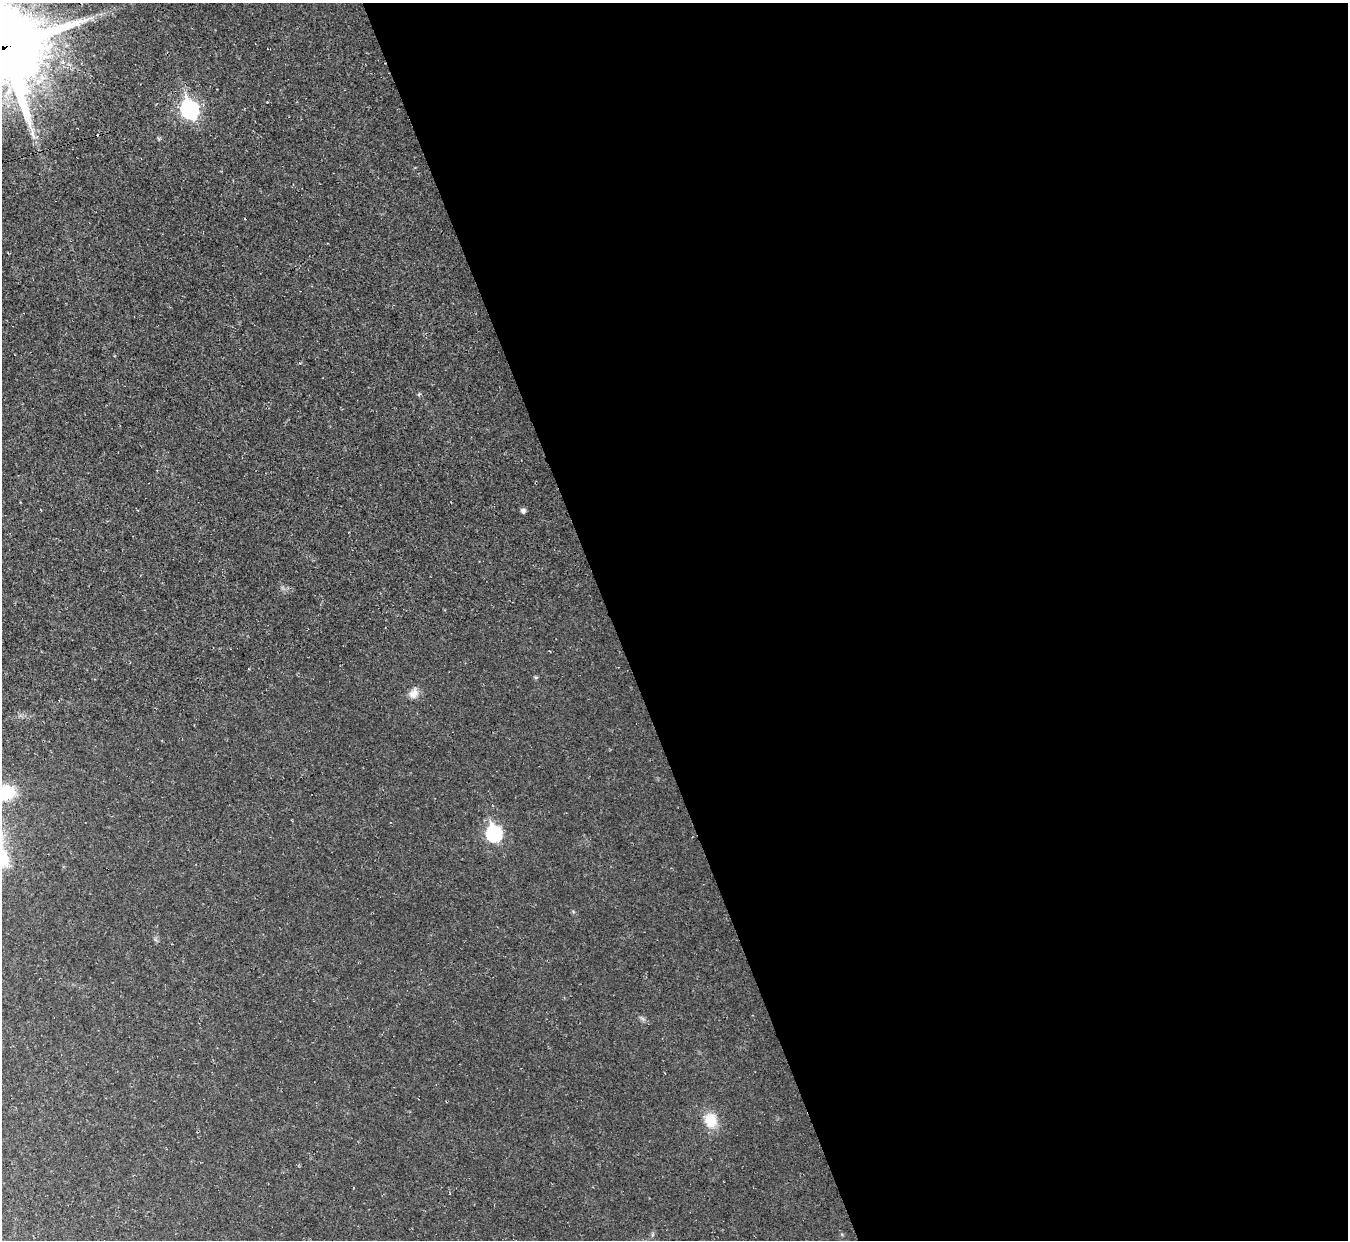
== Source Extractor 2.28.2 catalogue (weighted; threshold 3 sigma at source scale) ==
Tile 8 of 4 x 4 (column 4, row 2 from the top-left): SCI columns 4039-5384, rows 2620-3857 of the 5384 x 5367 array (HDU 1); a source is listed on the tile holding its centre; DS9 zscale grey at full resolution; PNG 1350 x 1242 px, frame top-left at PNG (2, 3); no overlay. Shown black and unused: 55% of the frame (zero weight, under 2 of 3 exposures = <1% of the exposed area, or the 3 px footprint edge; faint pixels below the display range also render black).
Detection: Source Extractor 2.28.2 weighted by HDU 2 'WHT'; one run over the whole footprint, this tile lists its part. Background 0.0236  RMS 0.0063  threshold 0.0283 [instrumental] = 3 sigma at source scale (4.5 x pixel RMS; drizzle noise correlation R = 1.50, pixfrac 1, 0.05/0.05 arcsec/px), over >= 5 px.
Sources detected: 12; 2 cosmic-ray / hot-pixel residue — not listed; the other 10 listed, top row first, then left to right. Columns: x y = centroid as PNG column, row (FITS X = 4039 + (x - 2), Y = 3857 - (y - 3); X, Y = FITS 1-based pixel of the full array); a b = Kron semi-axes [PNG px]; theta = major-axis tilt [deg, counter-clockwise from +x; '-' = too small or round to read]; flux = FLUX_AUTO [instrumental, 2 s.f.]
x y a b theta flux
3 47 29 27 -61 7100
190 109 9 8 - 190
419 394 5 4 - 0.81
523 510 5 5 - 2.2
536 677 6 4 18 0.79
414 693 13 10 57 5.1
6 792 18 16 21 24
494 833 8 7 - 110
642 1018 7 4 -19 1.3
710 1120 17 14 -72 14
Overlapping masked pixels (flux is a lower limit): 1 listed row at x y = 3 47
Isophote crosses this tile's border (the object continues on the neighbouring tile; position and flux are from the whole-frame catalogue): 2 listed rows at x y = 3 47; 6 792